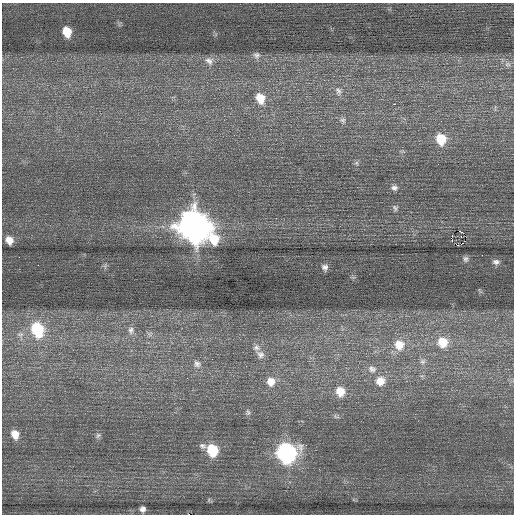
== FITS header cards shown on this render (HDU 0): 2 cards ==
NAXIS1  =                  512 / Axis length
NAXIS2  =                  512 / Axis length

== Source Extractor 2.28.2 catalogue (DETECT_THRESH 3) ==
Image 512 x 512 px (HDU 0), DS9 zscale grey, 1 PNG px = 1 image px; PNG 516 x 516 px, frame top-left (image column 1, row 512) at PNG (2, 3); no overlay
Background 0.293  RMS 0.73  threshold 2.2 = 3 sigma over >= 5 px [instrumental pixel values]
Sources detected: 43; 1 with non-positive FLUX_AUTO (blend fragments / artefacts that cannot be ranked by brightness) is not listed; the other 42 listed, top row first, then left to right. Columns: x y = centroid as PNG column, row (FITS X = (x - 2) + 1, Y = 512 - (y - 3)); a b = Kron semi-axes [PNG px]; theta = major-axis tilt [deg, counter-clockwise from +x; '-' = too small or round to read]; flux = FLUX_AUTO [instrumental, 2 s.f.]
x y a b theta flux
67 32 9 8 - 890
256 55 10 9 - 210
209 61 14 11 -35 370
507 64 9 7 0 200
338 91 14 9 -66 310
260 98 13 11 -66 870
394 104 2 2 - 530
343 120 9 8 - 180
441 121 2 2 - 26
441 139 12 10 -73 1200
356 163 6 5 - 94
394 188 9 7 -2 180
395 208 9 6 -65 130
194 227 14 12 -58 67000
461 236 3 2 - 86
214 239 15 10 -73 1200
9 240 8 7 - 440
19 257 2 2 - 24
465 259 8 7 - 150
496 262 10 7 -2 190
38 265 2 2 - 130
325 267 9 8 - 200
37 330 14 11 -70 3200
131 330 12 8 -90 290
20 335 11 9 -66 310
442 342 14 13 - 1100
399 345 15 14 - 950
256 347 10 8 -12 240
260 354 12 9 -49 310
423 361 8 8 - 210
197 364 11 10 - 280
372 369 13 10 -18 360
380 381 14 13 - 660
271 382 12 11 - 550
340 391 12 10 -63 750
248 412 9 5 -79 120
15 434 10 8 -69 520
98 435 8 6 54 120
202 446 9 7 -21 150
212 450 10 9 - 2100
286 453 11 11 - 15000
142 509 6 6 - 180
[1 non-positive-flux detection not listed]